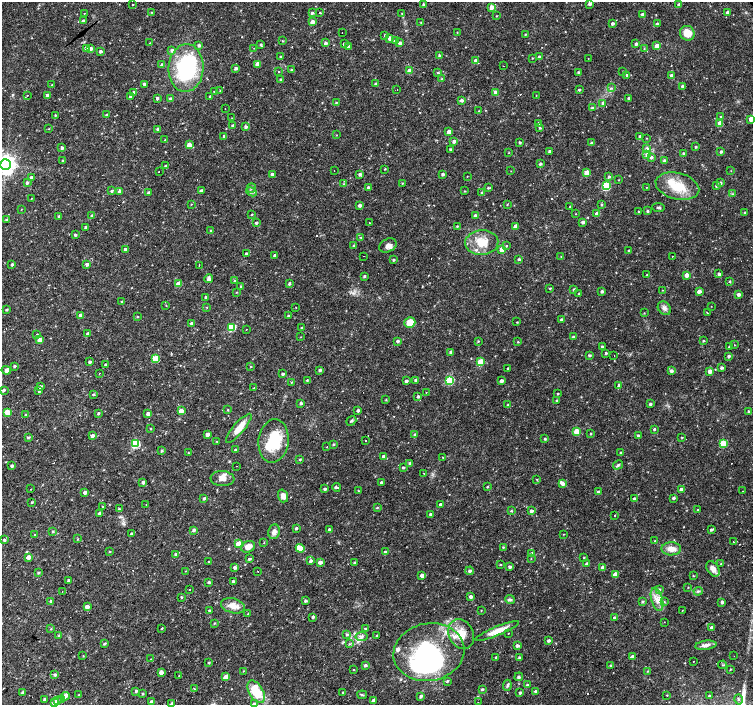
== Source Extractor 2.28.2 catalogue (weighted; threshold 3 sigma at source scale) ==
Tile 7 of 4 x 4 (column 3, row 2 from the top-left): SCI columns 3005-4505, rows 3016-4420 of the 6006 x 5966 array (HDU 1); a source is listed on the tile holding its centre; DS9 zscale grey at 2 x 2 block average (1 PNG px = mean of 2 x 2 image px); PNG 755 x 707 px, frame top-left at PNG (2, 2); each listed source drawn as its Kron ellipse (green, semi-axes under 4 px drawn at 4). Shown black and unused: <1% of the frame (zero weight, under 3 of 4 exposures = <1% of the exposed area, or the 3 px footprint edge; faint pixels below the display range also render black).
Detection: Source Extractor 2.28.2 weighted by HDU 2 'WHT'; one run over the whole footprint, this tile lists its part. Background 0.0326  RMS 0.0024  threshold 0.0109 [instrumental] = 3 sigma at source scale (4.5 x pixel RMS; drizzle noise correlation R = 1.50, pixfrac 1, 0.0396/0.0396 arcsec/px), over >= 5 px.
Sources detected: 532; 4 inside a brighter object's white glare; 21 cosmic-ray / hot-pixel residue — neither listed nor drawn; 1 coinciding with a brighter row at this scale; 9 inside a brighter listed object's ellipse — not listed separately; the other 497 listed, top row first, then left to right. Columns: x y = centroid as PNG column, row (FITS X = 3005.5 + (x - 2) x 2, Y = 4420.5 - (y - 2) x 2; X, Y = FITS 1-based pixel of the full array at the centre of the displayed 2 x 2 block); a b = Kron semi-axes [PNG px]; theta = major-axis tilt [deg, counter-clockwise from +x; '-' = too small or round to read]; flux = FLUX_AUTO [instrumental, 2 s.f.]
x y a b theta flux
133 4 2 2 - 0.3
423 4 2 2 - 1.1
590 4 3 3 - 1.6
679 5 3 2 - 1.6
492 7 3 3 - 4.2
151 12 2 2 - 0.38
727 12 3 2 - 1.1
84 13 2 2 - 1.7
312 13 3 3 - 1.2
320 13 2 2 - 0.32
402 14 3 2 - 0.41
642 14 2 2 - 1.3
496 16 2 2 - 0.37
84 21 3 2 - 2
312 22 3 3 - 4.6
421 22 3 2 - 0.5
612 23 3 2 - 1.2
657 24 3 3 - 1.6
457 32 2 2 - 0.24
342 33 2 2 - 0.28
687 33 7 7 - 7.6
525 34 3 2 - 0.47
385 35 3 3 - 0.74
389 38 3 3 - 2.8
282 41 3 2 - 0.45
395 41 3 3 - 1.3
150 43 3 2 - 0.39
325 43 3 3 - 1.4
400 43 3 3 - 1.6
261 44 4 3 - 0.87
344 44 2 2 - 1.1
636 44 3 3 - 1.3
199 45 3 3 - 1.3
348 46 2 2 - 0.73
657 46 3 3 - 7.7
86 48 3 3 - 2.2
254 48 2 2 - 0.18
90 49 3 3 - 3.1
644 49 3 2 - 0.35
172 50 4 3 - 1.5
100 51 3 2 - 1.4
439 55 2 2 - 0.7
280 56 3 2 - 0.62
539 57 2 2 - 1.1
532 58 2 2 - 0.34
588 58 2 2 - 0.17
476 60 3 2 - 2.3
162 64 3 3 - 0.86
258 64 3 3 - 5.3
503 66 2 2 - 0.19
186 68 24 17 86 53
236 68 4 2 - 1.3
292 69 2 2 - 0.61
409 71 3 3 - 6.8
623 71 3 2 - 0.26
278 72 3 2 - 0.31
578 72 2 2 - 0.62
438 73 3 2 - 0.45
626 75 2 2 - 0.59
672 75 3 3 - 2.7
442 79 3 2 - 0.65
281 80 3 2 - 1.1
144 84 3 2 - 1.5
375 84 3 2 - 1.3
52 85 3 2 - 0.49
682 86 3 2 - 1.1
611 88 3 2 - 0.52
397 89 2 2 - 0.71
220 90 3 2 - 0.32
579 90 2 2 - 0.78
214 91 2 2 - 0.39
133 92 3 3 - 1.2
495 92 3 3 - 2
27 95 2 2 - 3.8
47 95 3 2 - 1.3
536 95 2 2 - 0.22
130 96 3 3 - 1.3
210 96 2 2 - 0.82
157 98 2 2 - 1.1
629 98 3 2 - 1.2
170 99 3 2 - 1.2
461 100 3 3 - 1.4
336 102 3 2 - 0.52
603 103 3 3 - 1.2
225 108 2 2 - 0.2
592 108 3 2 - 1
479 111 2 2 - 0.31
55 115 2 2 - 0.6
107 115 2 2 - 1.1
721 117 3 3 - 1.1
232 118 2 2 - 0.17
751 119 3 3 - 5
539 123 3 2 - 1.1
720 123 3 3 - 5.7
233 125 3 2 - 1.2
246 127 3 3 - 1.4
540 128 3 3 - 0.58
49 129 2 2 - 0.21
158 129 3 2 - 1.4
449 131 3 3 - 2.9
336 135 2 2 - 0.28
224 136 2 2 - 0.92
640 136 3 3 - 1.2
647 138 2 2 - 0.29
165 140 2 2 - 0.41
454 141 3 3 - 1.7
520 142 2 2 - 0.85
592 143 3 3 - 1.4
189 145 3 3 - 4.7
696 147 2 2 - 0.6
62 148 3 3 - 1.3
450 149 3 2 - 0.8
647 149 3 3 - 1.6
549 151 3 2 - 1.1
721 152 2 2 - 1.1
509 153 3 2 - 0.27
684 154 3 2 - 1.3
647 155 4 3 - 1.5
651 157 3 3 - 1.4
63 161 3 2 - 0.93
665 161 3 3 - 1.4
6 164 5 5 - 370
540 164 2 2 - 1.1
166 166 3 2 - 0.87
385 169 2 2 - 0.41
334 170 2 2 - 0.19
159 171 2 2 - 2
511 171 2 2 - 0.2
731 171 2 2 - 0.22
586 173 3 3 - 5.9
272 174 3 2 - 1.3
359 174 3 3 - 1.2
443 174 3 2 - 1.3
467 176 3 2 - 0.23
31 177 3 3 - 1.3
609 177 3 3 - 1
619 180 2 2 - 0.3
27 183 2 2 - 1.2
402 183 3 2 - 0.38
720 183 3 3 - 1.4
343 184 3 2 - 0.39
606 186 4 3 - 28
677 186 22 13 -14 16
717 186 3 3 - 1.2
368 187 3 3 - 1.1
647 187 2 2 - 0.24
251 188 5 2 - 0.68
488 188 4 2 - 0.65
112 191 3 3 - 0.79
119 191 3 3 - 1.6
201 191 3 2 - 1.5
464 191 3 2 - 0.37
148 192 3 2 - 0.99
251 192 5 3 - 0.98
482 193 3 3 - 1
732 194 3 3 - 0.59
31 198 3 2 - 0.25
191 204 2 2 - 0.27
360 205 3 2 - 1.6
507 205 3 2 - 0.36
601 205 2 2 - 0.61
570 207 3 2 - 0.64
659 207 6 2 -3 0.7
21 209 2 2 - 0.24
639 211 2 2 - 0.28
647 211 2 2 - 0.97
745 212 3 2 - 0.45
252 214 3 2 - 0.41
576 214 2 2 - 0.23
597 214 3 3 - 3.9
475 215 3 2 - 1.5
59 216 3 3 - 0.84
92 216 3 2 - 0.76
6 220 3 3 - 0.78
583 222 4 3 - 1.7
256 223 3 2 - 1.1
369 223 2 2 - 0.92
457 226 3 2 - 0.52
515 226 2 2 - 4.3
86 227 3 3 - 1.3
211 230 3 3 - 0.62
75 235 2 2 - 1.1
361 237 3 3 - 0.53
482 243 16 12 3 11
388 245 9 6 28 2.9
354 246 3 2 - 1.2
506 246 3 2 - 0.47
125 249 2 2 - 1.5
502 250 3 3 - 5.9
629 251 2 2 - 1.1
246 253 3 2 - 0.87
275 255 3 2 - 1.5
364 256 2 2 - 0.49
672 256 2 2 - 0.28
561 257 3 2 - 0.29
519 259 2 2 - 0.87
393 260 2 2 - 0.78
87 264 2 2 - 1.6
12 265 2 2 - 1.1
199 265 2 2 - 0.4
719 274 3 3 - 1.4
647 275 3 2 - 0.39
687 275 3 3 - 3.6
364 276 3 3 - 0.78
209 279 4 4 - 1.6
234 281 3 3 - 0.52
730 281 3 3 - 0.52
178 284 3 3 - 6.4
289 284 3 2 - 1
240 286 2 2 - 0.46
550 288 3 2 - 0.47
574 289 3 3 - 0.8
662 290 2 2 - 0.21
602 291 3 3 - 1.2
699 291 3 3 - 2.7
236 292 3 2 - 0.37
579 294 2 2 - 0.29
739 294 3 3 - 1.7
206 297 3 2 - 1.4
122 302 3 3 - 0.63
166 305 2 2 - 0.31
711 306 2 2 - 0.19
207 307 2 2 - 0.29
296 307 2 2 - 0.22
664 308 7 6 - 2.2
6 310 3 2 - 0.81
644 313 3 2 - 0.29
708 313 2 2 - 0.75
81 315 3 3 - 2.9
288 316 3 2 - 0.52
137 317 3 2 - 0.39
562 319 3 2 - 1.2
516 322 2 2 - 0.39
192 323 3 3 - 1.3
410 323 5 5 - 7.8
231 328 3 3 - 24
301 328 2 2 - 0.37
246 329 2 2 - 0.18
37 334 3 2 - 0.37
88 334 3 2 - 2.8
301 337 2 2 - 0.21
573 337 3 3 - 1.3
40 340 3 3 - 5.5
398 341 2 2 - 1.3
478 341 3 2 - 0.45
703 341 2 2 - 0.64
518 342 2 2 - 0.39
734 345 3 2 - 0.2
602 347 3 2 - 1
730 347 2 2 - 1.2
451 352 3 3 - 1.2
606 353 2 2 - 0.74
589 355 2 2 - 1
614 356 2 2 - 0.67
729 356 3 2 - 1.2
155 359 3 3 - 17
90 362 2 2 - 1.3
480 362 3 3 - 13
106 365 3 2 - 1.9
15 366 3 2 - 1.2
251 367 2 2 - 0.32
508 368 2 2 - 1
721 368 3 3 - 1.2
6 370 5 4 - 1.8
320 370 3 3 - 1.2
671 371 3 3 - 1.5
710 371 3 3 - 3.9
99 373 2 2 - 0.19
283 374 2 2 - 1.2
307 380 3 2 - 0.48
416 380 3 2 - 1.2
450 380 3 3 - 31
406 381 3 2 - 1.5
501 381 3 3 - 1.7
292 382 3 2 - 0.38
619 385 3 3 - 1.2
40 387 3 3 - 1.4
253 388 3 2 - 0.28
4 390 3 2 - 1.3
39 390 3 3 - 1.5
426 392 2 2 - 0.21
93 394 3 2 - 0.65
558 394 2 2 - 0.59
418 396 3 3 - 1.1
386 400 3 2 - 0.38
556 400 3 3 - 0.54
301 403 3 2 - 1.3
650 404 3 2 - 0.97
508 405 3 3 - 0.69
228 410 3 2 - 0.4
358 410 2 2 - 1.3
181 411 3 3 - 4.9
7 412 3 3 - 11
749 412 3 3 - 1.3
98 413 3 2 - 0.72
148 414 2 2 - 2.7
25 415 3 2 - 0.53
351 421 5 3 - 0.83
239 428 18 5 50 7.3
151 429 2 2 - 0.42
654 429 3 2 - 0.67
577 431 3 3 - 8.9
207 434 3 2 - 2.7
590 434 2 2 - 0.5
415 435 3 3 - 1.1
92 436 3 3 - 1.6
638 436 3 2 - 1.2
28 437 3 3 - 0.73
682 437 2 2 - 0.41
545 439 2 2 - 0.77
217 441 3 2 - 0.32
274 441 22 15 83 21
365 441 2 2 - 0.75
723 443 3 3 - 20
135 444 3 3 - 28
333 444 3 2 - 0.61
326 447 2 2 - 0.21
235 450 3 3 - 0.66
162 451 3 3 - 0.77
188 453 3 2 - 0.39
621 453 3 2 - 1.1
383 456 3 3 - 1.4
443 457 2 2 - 0.36
300 459 3 3 - 0.5
410 463 3 3 - 1.2
618 465 5 3 - 0.96
12 466 3 2 - 1.2
236 466 2 2 - 0.18
403 467 3 2 - 0.86
424 473 2 2 - 0.55
223 479 12 7 -4 4.1
537 479 3 3 - 0.4
143 482 3 3 - 1.7
381 482 2 2 - 1.1
563 484 3 3 - 1.8
336 487 4 2 - 1.3
487 487 2 2 - 0.53
30 489 2 2 - 0.78
325 489 3 2 - 1.1
681 489 3 3 - 2
359 491 3 2 - 0.41
743 491 2 2 - 1.7
85 492 3 3 - 2.9
598 492 3 3 - 1.5
283 496 6 5 - 3.4
204 498 3 3 - 1
673 498 3 3 - 1.2
634 499 2 2 - 1.4
32 502 3 2 - 0.56
146 505 2 2 - 0.31
440 505 3 2 - 1.9
103 507 2 2 - 0.29
377 508 3 3 - 0.53
119 509 3 3 - 0.74
698 510 3 2 - 0.47
511 511 3 3 - 0.51
531 511 3 2 - 1.7
99 513 3 3 - 1.4
430 514 3 2 - 1.2
615 515 2 2 - 0.36
296 528 3 2 - 1.1
329 529 2 2 - 1.1
193 530 3 3 - 1.1
711 530 3 3 - 1
53 532 3 3 - 0.7
274 532 7 6 - 2.6
131 533 3 2 - 0.7
35 534 3 2 - 0.41
564 534 2 2 - 0.25
78 539 3 3 - 0.46
4 540 3 3 - 1.2
655 541 2 2 - 0.25
733 542 2 2 - 0.33
264 543 2 2 - 0.22
238 544 3 3 - 8.6
248 547 7 5 29 4
503 547 3 2 - 0.48
300 548 4 3 - 15
671 549 10 6 1 4.7
110 551 3 2 - 0.37
385 552 3 3 - 1.3
532 553 3 2 - 0.81
176 554 3 2 - 1.2
29 557 3 3 - 3
584 558 3 2 - 0.44
249 559 3 2 - 0.97
531 559 3 2 - 0.27
209 561 2 2 - 0.28
310 561 3 3 - 1.3
320 562 3 3 - 2.8
355 563 2 2 - 1.1
500 564 2 2 - 0.38
587 564 3 2 - 1.6
721 564 2 2 - 0.33
235 567 3 3 - 1.5
510 567 3 2 - 1.3
602 567 3 3 - 1.5
713 569 8 5 -57 3.6
186 571 2 2 - 0.23
258 571 2 2 - 1.3
470 571 4 3 - 1.1
38 573 3 2 - 0.62
615 575 3 3 - 7.5
422 576 3 3 - 3.7
693 576 3 2 - 0.35
69 581 3 2 - 1.4
233 581 2 2 - 1.3
209 582 3 2 - 0.73
688 587 2 2 - 0.29
190 589 2 2 - 4.3
659 590 4 3 - 1.4
698 591 4 3 - 0.71
62 592 2 2 - 0.33
181 597 2 2 - 0.69
471 597 3 3 - 2.3
657 599 12 5 -74 4.6
510 600 5 4 - 1.1
51 601 3 3 - 1.2
305 601 3 2 - 1.2
642 602 3 3 - 0.84
664 602 2 2 - 1.4
722 602 3 3 - 1.4
233 606 12 7 -15 5.5
87 607 3 3 - 3.7
481 610 2 2 - 0.3
682 610 2 2 - 0.2
210 611 2 2 - 1.1
248 614 3 2 - 0.46
313 617 2 2 - 1.1
615 618 3 3 - 1.9
664 622 2 2 - 0.23
215 623 4 2 - 0.47
711 627 3 2 - 1.2
51 629 2 2 - 0.38
162 629 3 2 - 0.35
366 629 3 3 - 0.96
497 631 23 4 22 6.9
508 633 2 2 - 0.24
461 634 15 12 -62 9.1
59 635 3 3 - 0.57
347 635 3 3 - 0.83
376 636 2 2 - 0.45
362 637 6 4 9 1.9
549 640 3 3 - 1.3
104 644 3 2 - 0.79
349 644 3 3 - 0.52
706 645 11 4 7 2.4
517 646 3 3 - 1.7
429 652 36 29 10 93
83 656 3 2 - 0.28
632 656 4 3 - 1
734 656 2 2 - 0.51
519 657 3 2 - 0.67
496 658 2 2 - 0.99
151 659 3 2 - 0.24
693 661 2 2 - 0.45
208 663 3 2 - 0.54
365 665 3 2 - 1.5
611 665 3 2 - 0.76
723 665 4 2 - 0.49
730 669 3 2 - 0.38
353 670 2 2 - 0.34
243 671 3 2 - 0.36
648 671 3 2 - 0.48
161 672 3 3 - 4
55 675 3 3 - 1.2
179 675 2 2 - 0.44
226 677 3 3 - 6.3
519 677 4 4 - 0.96
447 681 3 3 - 0.65
507 685 5 3 - 0.93
527 685 3 3 - 1.3
194 689 2 2 - 0.88
482 689 3 2 - 0.76
136 691 3 2 - 1.1
536 691 3 3 - 0.95
256 692 12 7 -60 19
22 693 3 2 - 1.4
343 693 2 2 - 0.89
520 693 3 2 - 0.99
142 694 3 3 - 0.55
79 695 3 3 - 0.45
362 695 5 3 - 0.7
667 695 2 2 - 0.32
709 695 3 2 - 0.67
65 696 4 4 - 1.8
421 696 3 3 - 1.2
44 699 3 2 - 0.84
61 699 3 2 - 0.44
738 699 5 3 - 0.86
58 700 2 2 - 1.1
373 700 3 2 - 1.4
151 702 4 3 - 1
478 702 2 2 - 1.2
55 703 3 3 - 6.1
171 703 3 3 - 1.2
254 704 3 3 - 1.5
Isophote crosses this tile's border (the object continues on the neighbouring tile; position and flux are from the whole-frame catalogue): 5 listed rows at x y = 751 119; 6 164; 55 703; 171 703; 254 704
Diffuse or blended objects may show on this block-average render without a row.